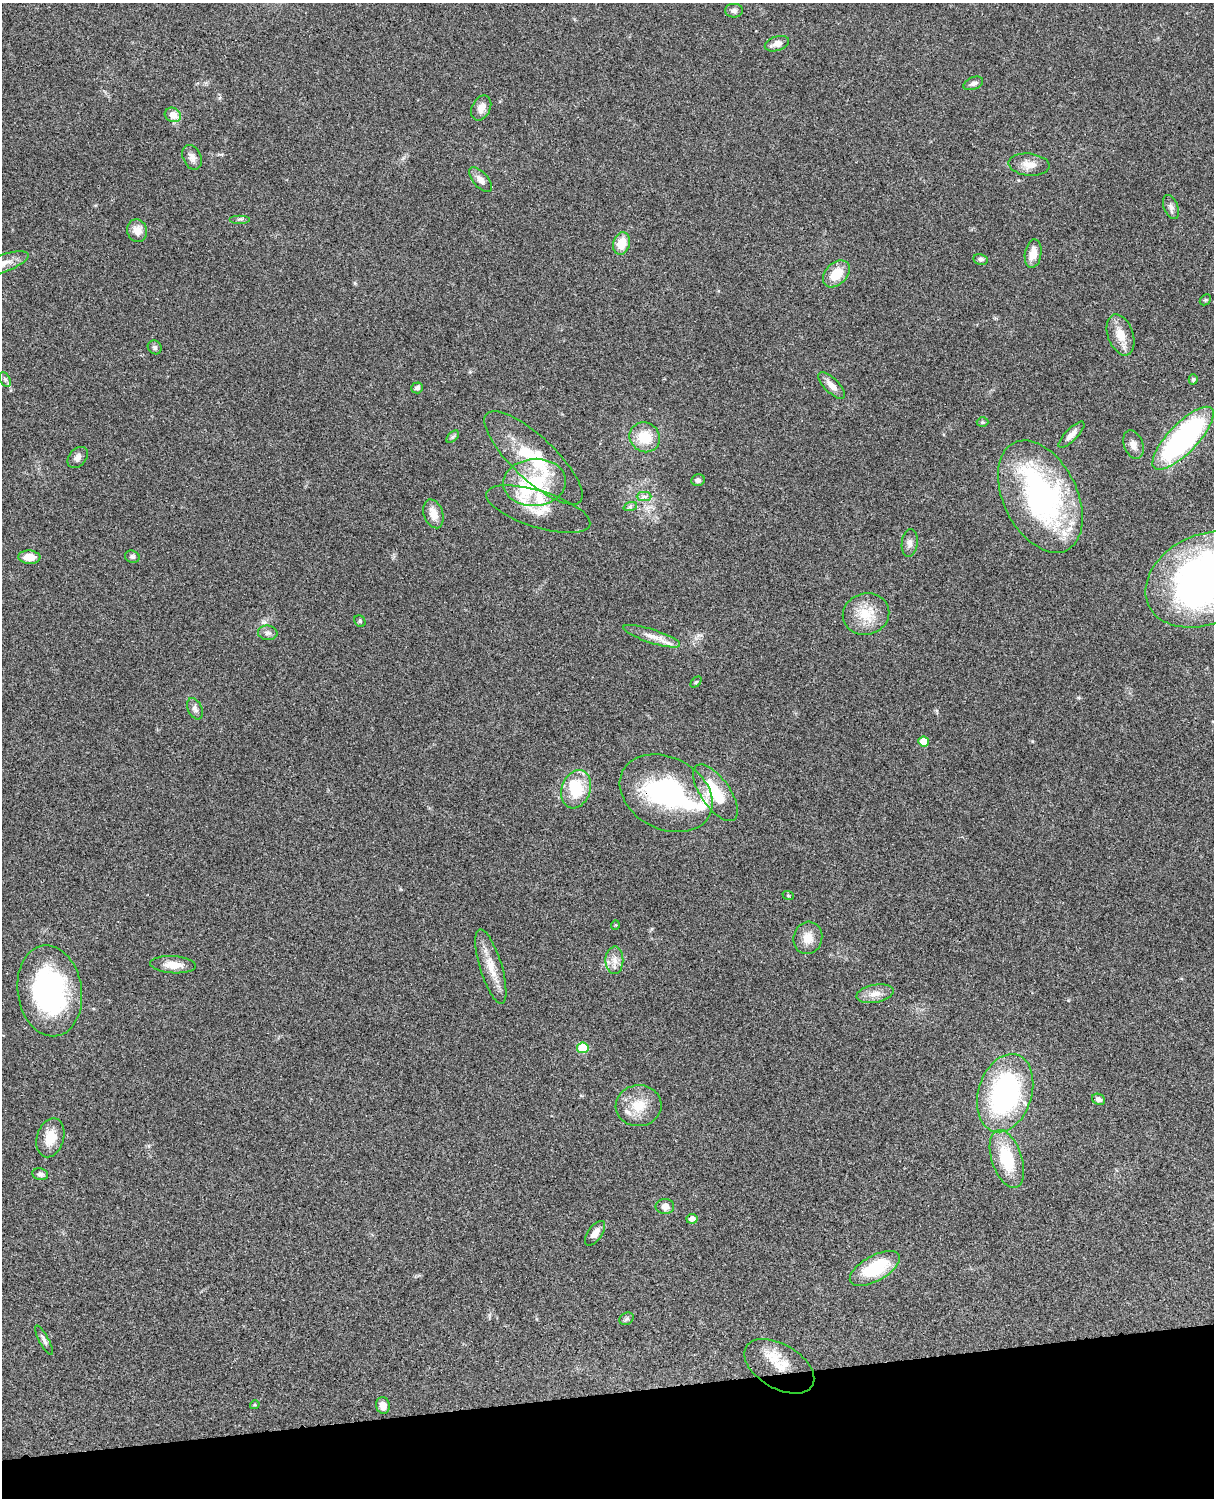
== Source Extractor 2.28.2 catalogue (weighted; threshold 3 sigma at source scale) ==
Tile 10 of 4 x 3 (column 2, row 3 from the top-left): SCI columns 1333-2544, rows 277-1772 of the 5088 x 4927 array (HDU 1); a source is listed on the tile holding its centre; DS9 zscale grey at full resolution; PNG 1216 x 1500 px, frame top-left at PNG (2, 3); each listed source drawn as its Kron ellipse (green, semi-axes under 4 px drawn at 4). Shown black and unused: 7% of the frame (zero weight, under 3 of 4 exposures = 6% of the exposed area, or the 3 px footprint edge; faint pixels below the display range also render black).
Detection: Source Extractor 2.28.2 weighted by HDU 2 'WHT'; one run over the whole footprint, this tile lists its part. Background 0.0792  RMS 0.0058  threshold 0.0262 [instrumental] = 3 sigma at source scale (4.5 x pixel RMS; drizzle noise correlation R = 1.50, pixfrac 1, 0.05/0.05 arcsec/px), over >= 5 px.
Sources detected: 86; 3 inside a brighter object's white glare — neither listed nor drawn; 7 inside a brighter listed object's ellipse — not listed separately; the other 76 listed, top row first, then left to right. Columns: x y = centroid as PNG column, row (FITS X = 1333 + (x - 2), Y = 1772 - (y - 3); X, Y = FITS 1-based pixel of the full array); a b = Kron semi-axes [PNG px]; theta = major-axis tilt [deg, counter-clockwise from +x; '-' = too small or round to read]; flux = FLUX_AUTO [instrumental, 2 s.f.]
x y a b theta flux
734 11 9 7 0 1.9
777 44 12 7 17 3.7
973 83 10 6 21 1.7
481 108 13 9 64 4.3
173 115 8 7 - 6.4
192 157 13 9 -65 3.1
1029 165 20 11 -6 6.1
481 180 15 7 -49 3.5
1171 207 12 7 -70 2.4
240 219 10 2 0 0.92
137 231 11 10 - 5.2
621 243 11 8 73 9.9
1033 254 14 8 81 6.7
981 259 7 5 -10 1.4
2 264 28 8 20 7.8
836 274 15 11 45 12
1205 300 6 4 43 0.74
1121 335 21 12 -70 8.8
155 347 7 6 - 1.4
5 379 7 5 -62 1.3
1193 379 5 4 - 1.1
832 385 17 7 -45 4.7
417 388 6 5 - 1.8
982 422 6 5 - 0.73
1071 435 17 6 45 4
453 437 7 4 44 1.1
645 437 16 14 -41 15
1183 438 41 14 46 130
1133 445 15 9 -70 3.9
78 457 12 8 48 2.9
533 458 64 21 -43 36
698 480 7 6 - 1.6
535 482 31 23 4 36
644 496 7 4 0 1.4
1040 497 60 36 -64 130
630 507 7 4 19 1.1
538 509 54 18 -17 16
433 514 15 9 -71 6.8
910 543 14 8 83 2.7
29 557 11 6 -3 6.3
132 557 7 6 - 1.4
1205 579 62 44 25 250
866 614 23 20 15 16
360 621 6 5 - 0.84
268 633 10 7 -6 2.1
652 636 30 7 -18 6.4
696 682 6 4 44 0.75
195 709 11 7 -64 2.3
924 741 5 5 - 8.4
576 789 19 14 69 21
666 793 49 36 -27 76
715 793 33 14 -55 25
788 895 6 3 -20 0.66
615 925 5 3 - 0.44
808 938 16 14 75 7
614 960 14 9 89 4.6
173 965 23 8 -3 7.1
491 966 39 11 -73 11
50 991 46 32 -81 100
875 994 19 9 11 5.8
583 1048 6 5 - 20
1005 1093 40 26 73 110
1099 1099 7 5 -26 1.9
639 1106 23 20 4 14
50 1138 20 13 74 11
1007 1159 30 15 -72 27
40 1174 8 6 -12 1.8
665 1206 9 7 1 3.8
692 1219 5 5 - 3.5
595 1233 14 7 54 4.6
875 1268 28 12 29 30
626 1319 7 6 - 1.2
44 1340 16 4 -62 2
779 1366 38 22 -31 22
255 1405 5 4 - 0.72
383 1405 8 7 - 4
Overlapping masked pixels (flux is a lower limit): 2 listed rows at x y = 1183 438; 666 793
Isophote crosses this tile's border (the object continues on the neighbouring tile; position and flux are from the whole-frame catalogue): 2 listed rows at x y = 2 264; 1205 579